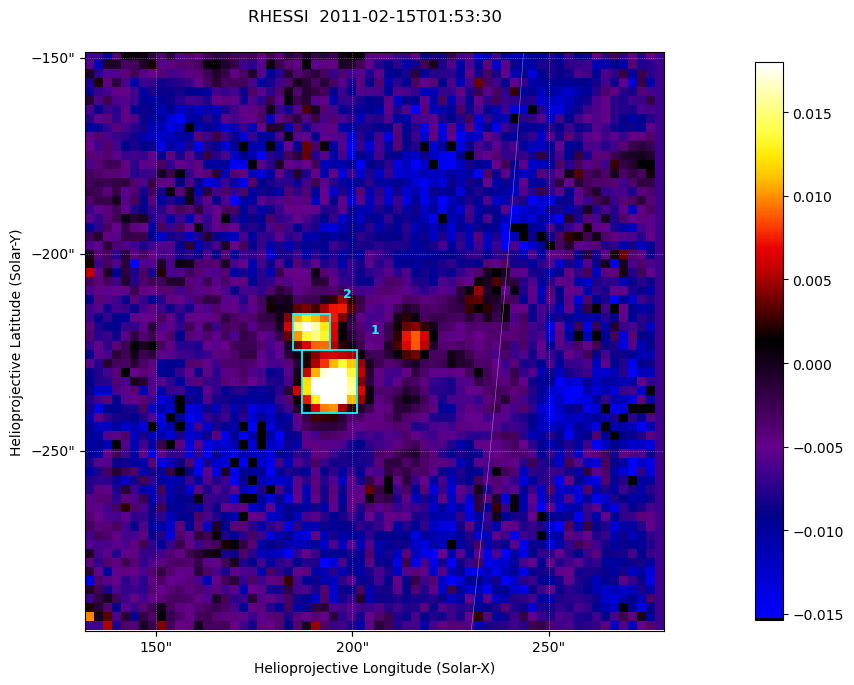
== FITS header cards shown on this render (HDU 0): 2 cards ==
TELESCOP= 'RHESSI  '           / Name of the Telescope or Mission
DATE_OBS= '2011-02-15T01:53:30.000' / nominal U.T. date when integration of this

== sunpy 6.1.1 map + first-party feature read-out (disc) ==
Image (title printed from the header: RHESSI  2011-02-15T01:53:30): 64 x 64 px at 2.3 arcsec/px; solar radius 971 arcsec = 422 px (partial field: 0.7% of the solar disc is inside the frame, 100% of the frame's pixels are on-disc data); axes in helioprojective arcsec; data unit not stated in the header (colour bar unlabelled)
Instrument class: DISC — disc imager (sunpy class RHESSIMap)
Bright regions (active regions / flare kernels): reference = the on-disc median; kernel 3 px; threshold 5 sigma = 0.0143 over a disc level ~-0.00699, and >= 1.15x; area >= 9 px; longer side >= 3 px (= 6.9 arcsec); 2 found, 2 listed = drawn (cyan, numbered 1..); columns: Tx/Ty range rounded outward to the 5 arcsec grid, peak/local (2 s.f.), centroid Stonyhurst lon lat
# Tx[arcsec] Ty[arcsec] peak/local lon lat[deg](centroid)
1 185..200 -240..-225 -3.8 +12 -20
2 185..195 -225..-215 -1.9 +12 -20